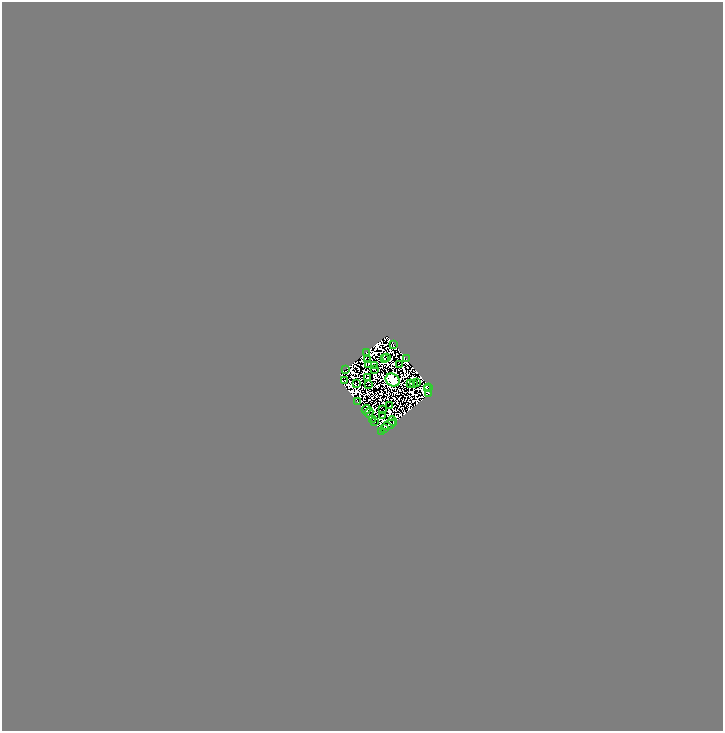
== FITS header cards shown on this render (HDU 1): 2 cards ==
NAXIS1  =                 1442
NAXIS2  =                 1458

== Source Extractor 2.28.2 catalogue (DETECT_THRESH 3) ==
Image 1442 x 1458 px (HDU 1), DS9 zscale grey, zoomed out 1/2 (1 PNG px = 2 x 2 image px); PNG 725 x 733 px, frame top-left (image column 2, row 1458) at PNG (2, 2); each listed source drawn as its Kron ellipse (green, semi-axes under 4 px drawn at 4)
Background 0.026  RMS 4.8e-06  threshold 1.44e-05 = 3 sigma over >= 5 px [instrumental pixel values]
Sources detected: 116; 82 cannot appear on this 1/2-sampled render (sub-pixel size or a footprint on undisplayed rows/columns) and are neither listed nor drawn; the other 34 listed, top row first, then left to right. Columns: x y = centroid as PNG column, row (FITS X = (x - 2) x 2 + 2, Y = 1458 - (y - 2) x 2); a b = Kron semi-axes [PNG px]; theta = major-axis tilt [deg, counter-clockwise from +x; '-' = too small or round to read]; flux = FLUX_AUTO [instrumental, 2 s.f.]
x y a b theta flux
393 344 2 1 - 3.2
366 353 3 1 - 1.2
387 357 2 1 - 1.5
385 358 2 2 - 0.63
406 359 2 1 - 1.1
368 360 2 1 - 0.59
368 364 2 1 - 1.6
399 365 2 1 - 1
375 366 2 1 - 0.84
345 370 2 1 - 1.8
375 370 3 1 - 2.5
367 378 2 1 - 0.21
345 380 2 1 - 2.3
393 380 7 6 - 1800
410 383 2 1 - 0.12
414 383 2 1 - 1.5
416 383 2 1 - 1.2
356 384 2 1 - 0.63
368 385 2 2 - 0.53
429 387 2 2 - 1.2
427 389 3 1 - 2.8
429 393 2 2 - 4
357 401 3 1 - 0.68
389 406 2 1 - 1.8
382 409 2 1 - 0.35
366 410 5 2 - 7.8
369 413 5 1 - 5
383 416 2 2 - 2.2
372 419 2 1 - 1.6
393 421 4 2 - 0.45
374 422 2 1 - 2.8
389 425 8 3 27 14
385 429 3 1 - 1.2
382 432 3 1 - 0.26
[82 sub-pixel or undisplayed-footprint detections neither listed nor drawn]